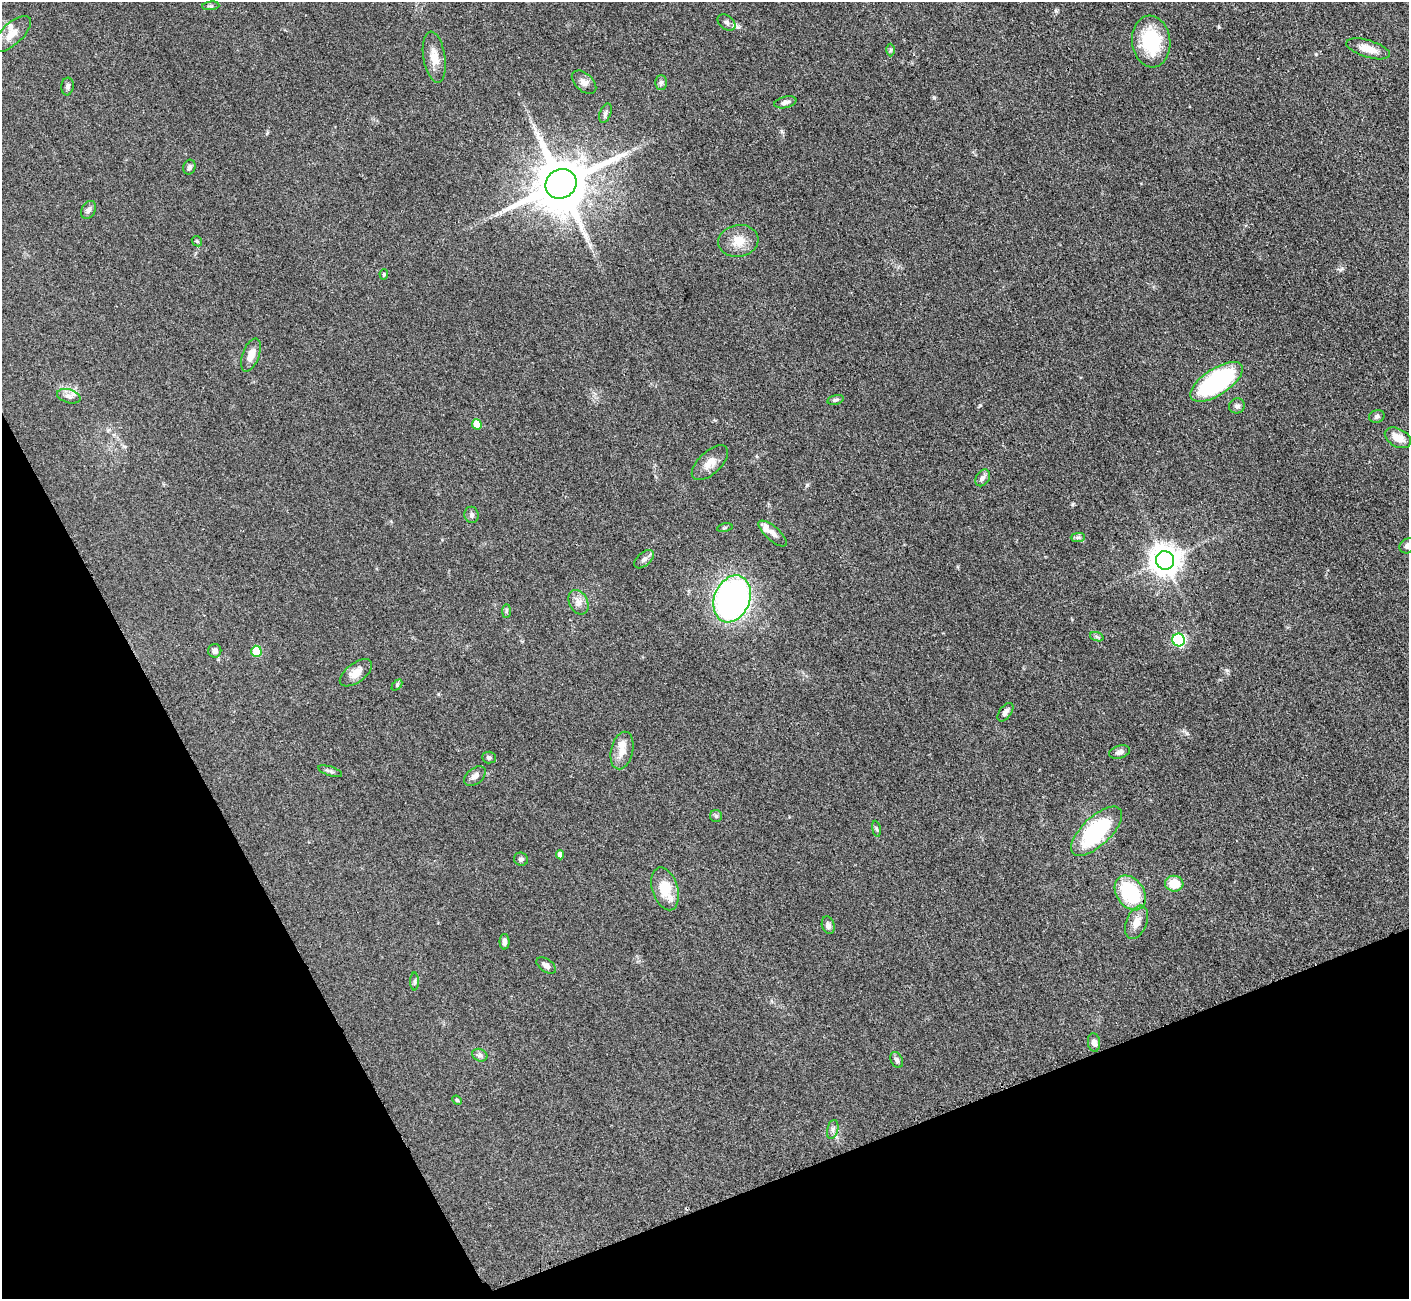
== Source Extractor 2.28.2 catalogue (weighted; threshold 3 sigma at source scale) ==
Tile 14 of 4 x 4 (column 2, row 4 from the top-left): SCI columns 1424-2830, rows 298-1594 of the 5660 x 5649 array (HDU 1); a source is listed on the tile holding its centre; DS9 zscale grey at full resolution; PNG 1411 x 1301 px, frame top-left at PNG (2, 2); each listed source drawn as its Kron ellipse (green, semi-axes under 4 px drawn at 4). Shown black and unused: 21% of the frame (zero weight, under 3 of 4 exposures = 2% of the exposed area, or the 3 px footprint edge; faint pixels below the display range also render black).
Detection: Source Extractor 2.28.2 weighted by HDU 2 'WHT'; one run over the whole footprint, this tile lists its part. Background 0.0466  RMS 0.0052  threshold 0.0235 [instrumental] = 3 sigma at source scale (4.5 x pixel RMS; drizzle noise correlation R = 1.50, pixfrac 1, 0.05/0.05 arcsec/px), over >= 5 px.
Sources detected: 72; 1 long thin detection or spike segment (spike, bleed or trail) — neither listed nor drawn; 3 inside a brighter listed object's ellipse — not listed separately; the other 68 listed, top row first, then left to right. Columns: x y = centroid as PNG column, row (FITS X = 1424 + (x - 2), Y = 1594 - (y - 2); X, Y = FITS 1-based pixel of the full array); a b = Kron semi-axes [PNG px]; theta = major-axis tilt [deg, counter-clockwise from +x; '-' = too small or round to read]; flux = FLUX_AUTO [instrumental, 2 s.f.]
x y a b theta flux
211 6 9 3 5 0.85
726 22 10 7 -38 1.9
12 34 24 10 43 6.8
1151 42 26 19 -84 29
1368 49 22 8 -17 6.7
890 50 6 4 89 0.76
434 57 26 11 -81 7
584 82 14 8 -42 2.8
661 82 7 6 - 1.3
67 86 9 6 84 1.5
785 102 11 5 12 2.1
605 113 10 5 70 1.4
189 167 7 6 - 1.3
561 184 16 14 31 3400
88 210 9 6 59 1.9
197 241 5 4 - 0.67
738 241 20 16 9 8.7
384 274 5 4 - 0.81
251 355 17 8 70 4.8
1217 382 30 13 33 84
69 396 12 6 -16 2.4
835 400 8 4 12 1.1
1237 406 8 7 - 1.6
1377 416 8 6 15 1.4
477 424 5 5 - 7.3
1398 438 14 9 -28 6.7
710 463 22 11 43 5.7
983 478 9 6 56 1.8
472 515 8 7 - 1.4
725 528 8 3 10 0.68
773 533 18 7 -41 3.3
1078 537 7 4 0 1.1
1408 546 9 7 27 3
644 559 11 6 42 2.1
1165 560 9 9 - 740
732 599 24 17 68 190
578 602 13 9 -64 3.5
506 611 7 4 89 0.89
1097 637 7 4 -19 0.88
1179 640 6 6 - 67
215 651 7 6 - 2.3
256 651 5 5 - 17
356 673 19 9 37 5.9
397 685 6 4 47 0.68
1005 712 10 6 54 2.1
622 750 19 11 77 6
1120 752 11 6 16 2.2
489 757 7 6 - 1.1
330 771 12 4 -18 1.3
475 776 12 8 39 2.9
716 816 6 6 - 0.96
876 829 8 4 -81 0.87
1097 831 32 14 43 47
560 855 4 4 - 3
521 859 7 6 - 1.4
1174 884 9 8 - 9.6
665 889 22 12 -72 14
1130 893 19 13 -55 34
1136 922 17 10 68 4.9
828 925 9 6 -72 2.2
504 942 8 5 89 2
546 965 11 6 -34 2.4
415 982 9 4 -90 1
1094 1042 9 6 -82 2.4
480 1055 8 6 -21 1.4
897 1060 8 6 -64 1.5
457 1100 5 4 - 0.57
833 1129 9 5 76 1.6
Isophote crosses this tile's border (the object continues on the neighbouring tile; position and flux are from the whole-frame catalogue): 1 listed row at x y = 1408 546
Unlisted compact peaks at least as high as the median listed source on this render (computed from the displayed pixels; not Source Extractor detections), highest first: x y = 980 405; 807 485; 934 98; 1316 54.